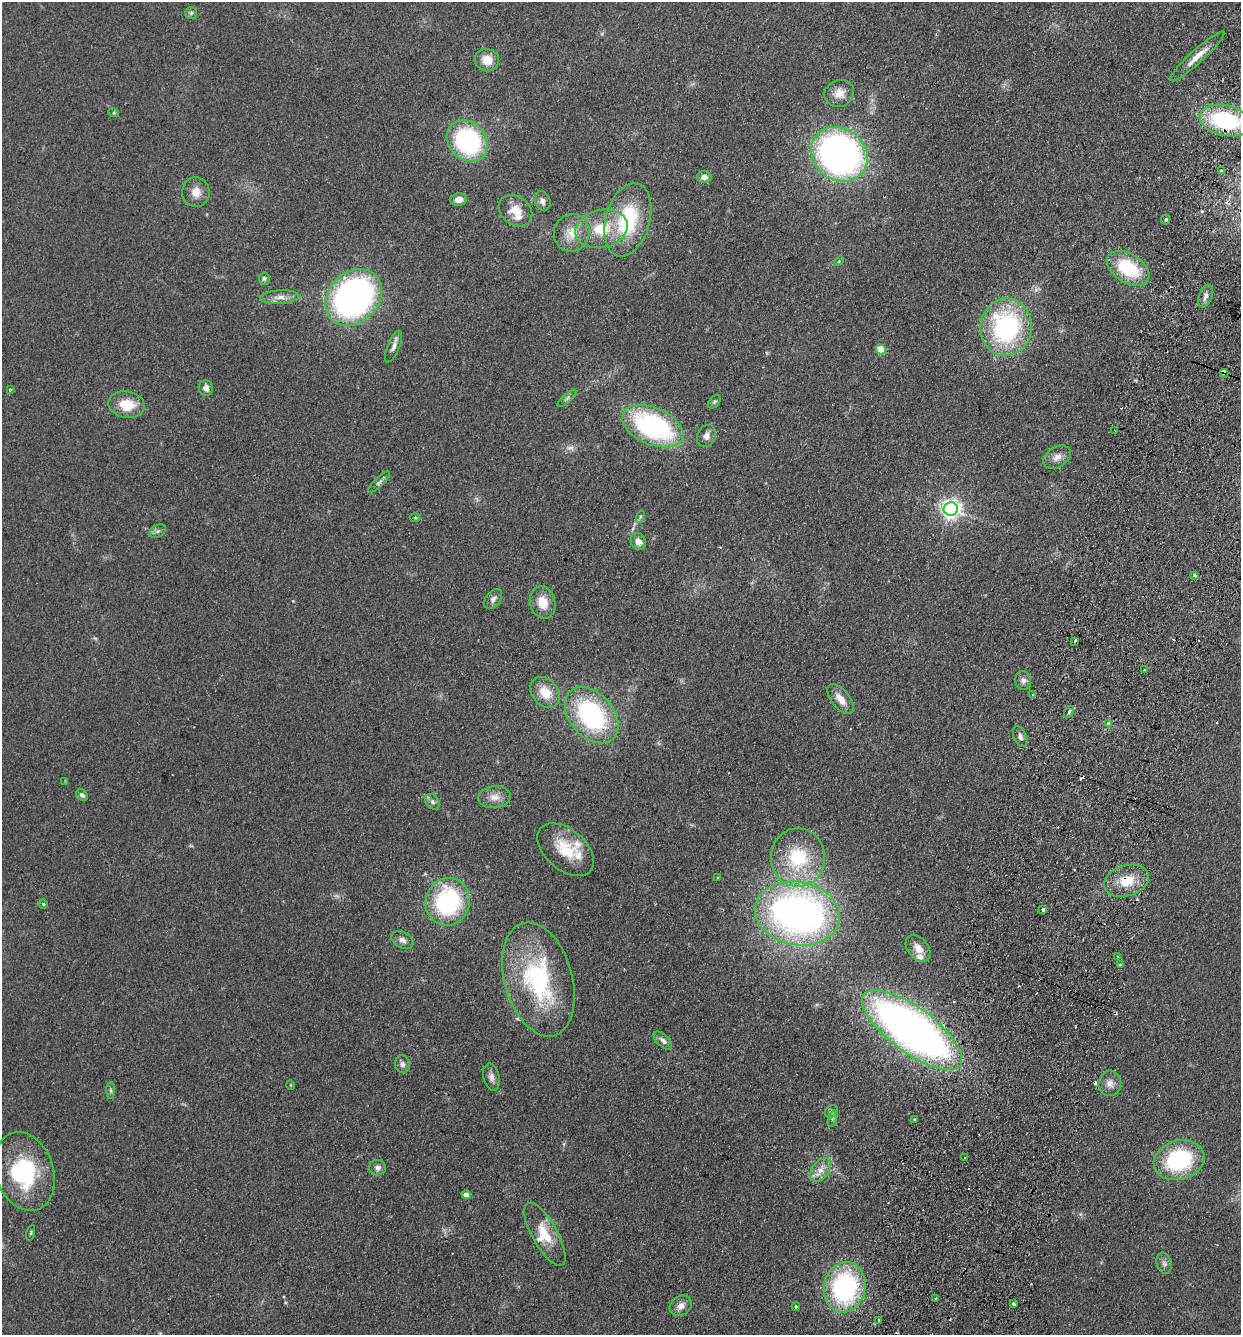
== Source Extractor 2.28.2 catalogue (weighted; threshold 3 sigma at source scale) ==
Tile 10 of 4 x 4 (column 2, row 3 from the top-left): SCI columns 1430-2668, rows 1355-2687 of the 5462 x 5375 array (HDU 1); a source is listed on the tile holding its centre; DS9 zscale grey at full resolution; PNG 1243 x 1337 px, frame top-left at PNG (2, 2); each listed source drawn as its Kron ellipse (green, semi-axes under 4 px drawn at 4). Shown black and unused: <1% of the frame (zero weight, under 2 of 3 exposures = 3% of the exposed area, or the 3 px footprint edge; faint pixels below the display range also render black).
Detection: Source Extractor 2.28.2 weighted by HDU 2 'WHT'; one run over the whole footprint, this tile lists its part. Background 0.127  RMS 0.008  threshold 0.0359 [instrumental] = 3 sigma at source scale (4.5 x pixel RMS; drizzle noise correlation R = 1.50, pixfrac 1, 0.05/0.05 arcsec/px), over >= 5 px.
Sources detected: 121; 3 too faint to see at this stretch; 1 inside a brighter object's white glare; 14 cosmic-ray / hot-pixel residue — neither listed nor drawn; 5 inside a brighter listed object's ellipse — not listed separately; the other 98 listed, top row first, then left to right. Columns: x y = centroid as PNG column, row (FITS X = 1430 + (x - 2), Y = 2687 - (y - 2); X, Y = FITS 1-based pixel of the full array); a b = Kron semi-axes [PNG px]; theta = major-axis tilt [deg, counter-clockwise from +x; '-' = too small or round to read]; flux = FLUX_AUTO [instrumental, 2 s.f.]
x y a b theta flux
191 13 6 6 - 1.6
1197 56 36 6 42 10
487 60 12 11 - 11
839 93 15 13 22 9.4
114 113 5 3 - 0.84
1225 121 26 15 -12 79
467 141 22 18 -46 120
839 154 30 25 -37 310
1221 171 3 3 - 1.4
704 177 7 6 - 4.3
196 192 15 13 87 8.5
459 199 8 6 8 5.6
542 201 10 7 -68 3.1
515 211 18 14 -36 13
628 220 37 22 74 62
1166 220 5 4 - 1.2
601 229 27 19 13 30
572 233 19 17 67 14
839 261 5 4 - 1.2
1128 268 23 14 -32 46
264 278 6 5 - 1.5
1206 296 12 6 69 3.7
280 297 19 6 3 6.3
354 297 31 25 45 270
1006 327 29 25 85 120
393 347 17 6 67 3.9
881 350 5 5 - 27
1224 373 4 3 - 50
206 388 8 7 - 3.9
10 389 3 3 - 0.9
567 398 12 3 42 1.6
714 402 8 5 52 1.3
126 405 18 13 -10 20
653 426 32 18 -23 130
1115 430 3 2 - 2.4
706 436 11 9 65 4.9
1057 457 15 10 32 6.3
379 482 14 4 44 2.4
951 509 7 7 - 410
415 517 5 3 - 0.81
640 517 6 4 72 1.1
157 531 9 6 27 2.3
638 541 9 7 -66 5.3
1194 575 4 3 - 1.8
493 599 11 7 53 3.4
543 602 16 12 -75 14
1075 641 3 2 - 3.9
1144 670 2 2 - 0.64
1023 680 9 8 - 3
545 693 17 13 -51 16
1033 695 3 2 - 0.85
841 699 18 9 -51 8.7
1069 712 6 4 56 1.5
592 715 32 22 -49 110
1109 723 4 4 - 6.2
1020 737 11 6 -67 3.1
65 781 3 3 - 0.7
82 795 7 5 -43 2.2
494 797 16 11 4 7.9
433 802 8 6 -53 2.7
566 850 33 20 -40 27
798 857 29 27 -83 52
718 877 3 2 - 0.84
1126 881 23 15 18 19
448 902 24 22 74 98
43 904 4 4 - 1
1043 910 3 3 - 19
798 913 43 31 -11 370
402 940 12 8 -29 3.7
918 948 15 10 -51 7.4
1118 957 3 3 - 2.4
1120 965 3 3 - 1.2
538 979 58 34 -74 110
912 1030 60 22 -36 560
663 1040 11 6 -43 3.2
402 1064 9 7 -77 3
491 1077 14 8 -77 4
1110 1083 12 11 - 5.7
291 1085 5 3 - 0.56
111 1090 8 4 -89 1.6
831 1111 7 5 44 1.8
832 1119 8 4 71 1.6
915 1119 3 2 - 1.4
965 1158 3 2 - 0.8
1179 1160 26 19 17 75
377 1168 8 8 - 3.5
821 1170 13 8 53 6.7
24 1171 40 29 -71 70
466 1195 4 4 - 5.8
31 1233 8 3 77 1
545 1234 35 12 -61 20
1164 1263 11 7 -74 3
845 1287 25 20 80 130
936 1299 3 3 - 1.8
1014 1304 3 3 - 4.9
681 1306 12 9 37 5.6
796 1306 4 3 - 1
879 1320 3 3 - 2
Overlapping masked pixels (flux is a lower limit): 4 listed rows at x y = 1225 121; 1224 373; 1126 881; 912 1030